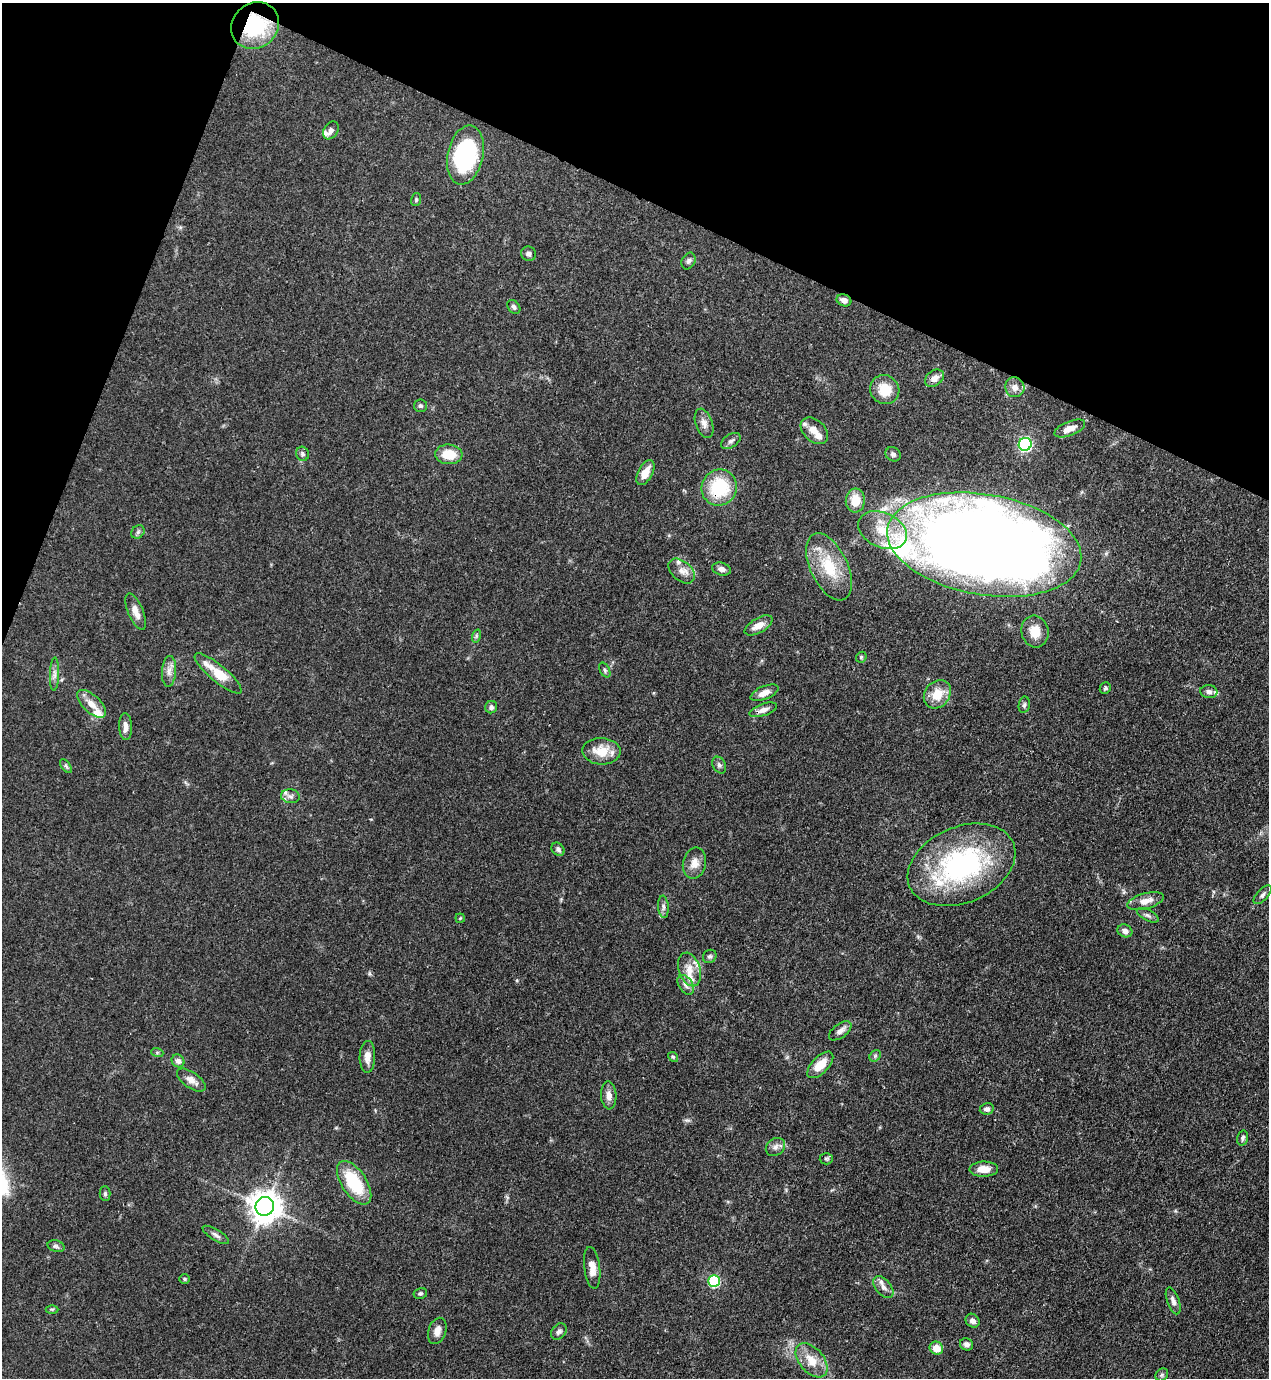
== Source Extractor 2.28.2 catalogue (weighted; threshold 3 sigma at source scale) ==
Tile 2 of 4 x 4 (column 2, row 1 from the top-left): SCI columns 1489-2755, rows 4167-5542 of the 5643 x 5582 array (HDU 1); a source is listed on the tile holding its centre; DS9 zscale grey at full resolution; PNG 1271 x 1380 px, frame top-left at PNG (2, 3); each listed source drawn as its Kron ellipse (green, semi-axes under 4 px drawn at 4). Shown black and unused: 19% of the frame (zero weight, under 3 of 4 exposures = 7% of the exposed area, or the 3 px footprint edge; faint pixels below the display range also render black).
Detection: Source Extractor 2.28.2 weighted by HDU 2 'WHT'; one run over the whole footprint, this tile lists its part. Background 0.0656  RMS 0.0035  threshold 0.0157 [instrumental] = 3 sigma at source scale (4.5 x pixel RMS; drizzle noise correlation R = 1.50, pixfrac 1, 0.05/0.05 arcsec/px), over >= 5 px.
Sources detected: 106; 10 inside a brighter listed object's ellipse — not listed separately; the other 96 listed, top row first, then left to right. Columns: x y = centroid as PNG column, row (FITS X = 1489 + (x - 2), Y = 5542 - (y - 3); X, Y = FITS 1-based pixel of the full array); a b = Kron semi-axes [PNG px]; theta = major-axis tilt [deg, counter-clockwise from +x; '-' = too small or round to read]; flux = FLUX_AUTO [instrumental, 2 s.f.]
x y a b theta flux
255 25 25 22 39 25
331 130 10 7 57 1.4
465 155 30 18 78 43
416 200 6 5 - 0.55
528 254 7 7 - 1.1
689 261 9 6 65 1.1
844 300 7 6 - 1.7
514 307 8 5 -50 0.93
934 378 10 7 37 2.5
1015 387 10 9 - 2.6
885 390 15 14 - 7.6
420 406 6 6 - 0.75
704 423 15 8 -70 2.2
1070 428 16 7 21 3.9
814 431 16 10 -42 3.6
731 441 11 6 33 1.2
1025 444 6 6 - 60
302 454 7 6 - 0.91
449 454 13 10 -4 7.2
893 454 8 7 - 1.1
645 472 14 7 62 4.2
719 488 18 17 - 20
855 501 12 9 85 6.8
882 530 26 17 -24 10
138 532 7 6 - 0.8
984 545 98 50 -10 830
829 567 36 18 -65 15
721 569 9 6 -16 1.6
682 571 15 10 -41 3.1
136 612 19 7 -68 3.2
759 625 15 7 30 3.4
1035 631 16 13 -75 5.4
476 636 7 4 72 0.57
861 657 6 5 - 0.51
605 670 8 5 -61 0.72
169 671 15 7 86 2.2
218 673 30 8 -40 8.6
54 674 16 4 88 1.6
1105 688 6 5 - 0.6
1209 692 8 6 -4 1.3
765 693 15 6 22 2.9
937 694 15 12 51 7.1
91 704 18 8 -43 3.9
1024 705 8 5 79 0.78
491 707 6 6 - 1.1
763 710 14 6 19 2.1
125 726 13 6 -88 2.1
601 751 19 13 -3 7.3
719 765 9 6 -62 0.99
66 766 8 4 -53 0.64
290 796 9 7 -8 1.2
558 849 7 5 -46 1
694 863 16 11 78 3.4
961 865 56 38 23 63
1263 895 12 5 47 1.1
1145 901 19 8 16 3.2
663 907 11 5 -85 1.1
1148 915 12 5 -28 1.1
460 918 4 4 - 0.37
1125 931 8 6 -25 1.7
710 956 7 6 - 0.83
689 969 17 10 -73 4.2
686 985 11 7 -57 1.6
840 1031 13 7 37 1.9
157 1052 6 4 -19 0.48
875 1056 6 5 - 0.6
367 1057 16 8 88 2.8
673 1057 5 4 - 0.48
178 1061 7 6 - 1.5
820 1065 16 8 46 5.8
191 1080 16 8 -35 2.8
609 1095 14 7 -87 2.4
987 1109 7 5 10 1.2
1243 1138 7 5 76 0.84
775 1147 10 8 36 1.7
826 1159 6 5 - 0.61
984 1169 14 7 1 3.9
354 1183 25 12 -56 17
105 1194 7 5 -90 0.67
265 1206 9 9 - 560
216 1235 15 5 -31 1.4
56 1246 8 6 -16 0.82
592 1268 21 8 -83 3.5
185 1279 5 4 - 0.46
714 1281 6 6 - 31
883 1287 13 7 -50 2.2
420 1293 7 5 12 0.68
1173 1301 14 6 -70 1.5
52 1309 6 4 0 0.48
973 1321 7 6 - 1.5
437 1331 13 8 73 2.5
559 1331 9 7 49 1.1
967 1344 7 6 - 1.2
936 1348 7 6 - 4.7
812 1360 20 12 -49 6.3
1162 1375 7 5 46 0.64
Overlapping masked pixels (flux is a lower limit): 4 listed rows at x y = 255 25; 844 300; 719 488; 984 545